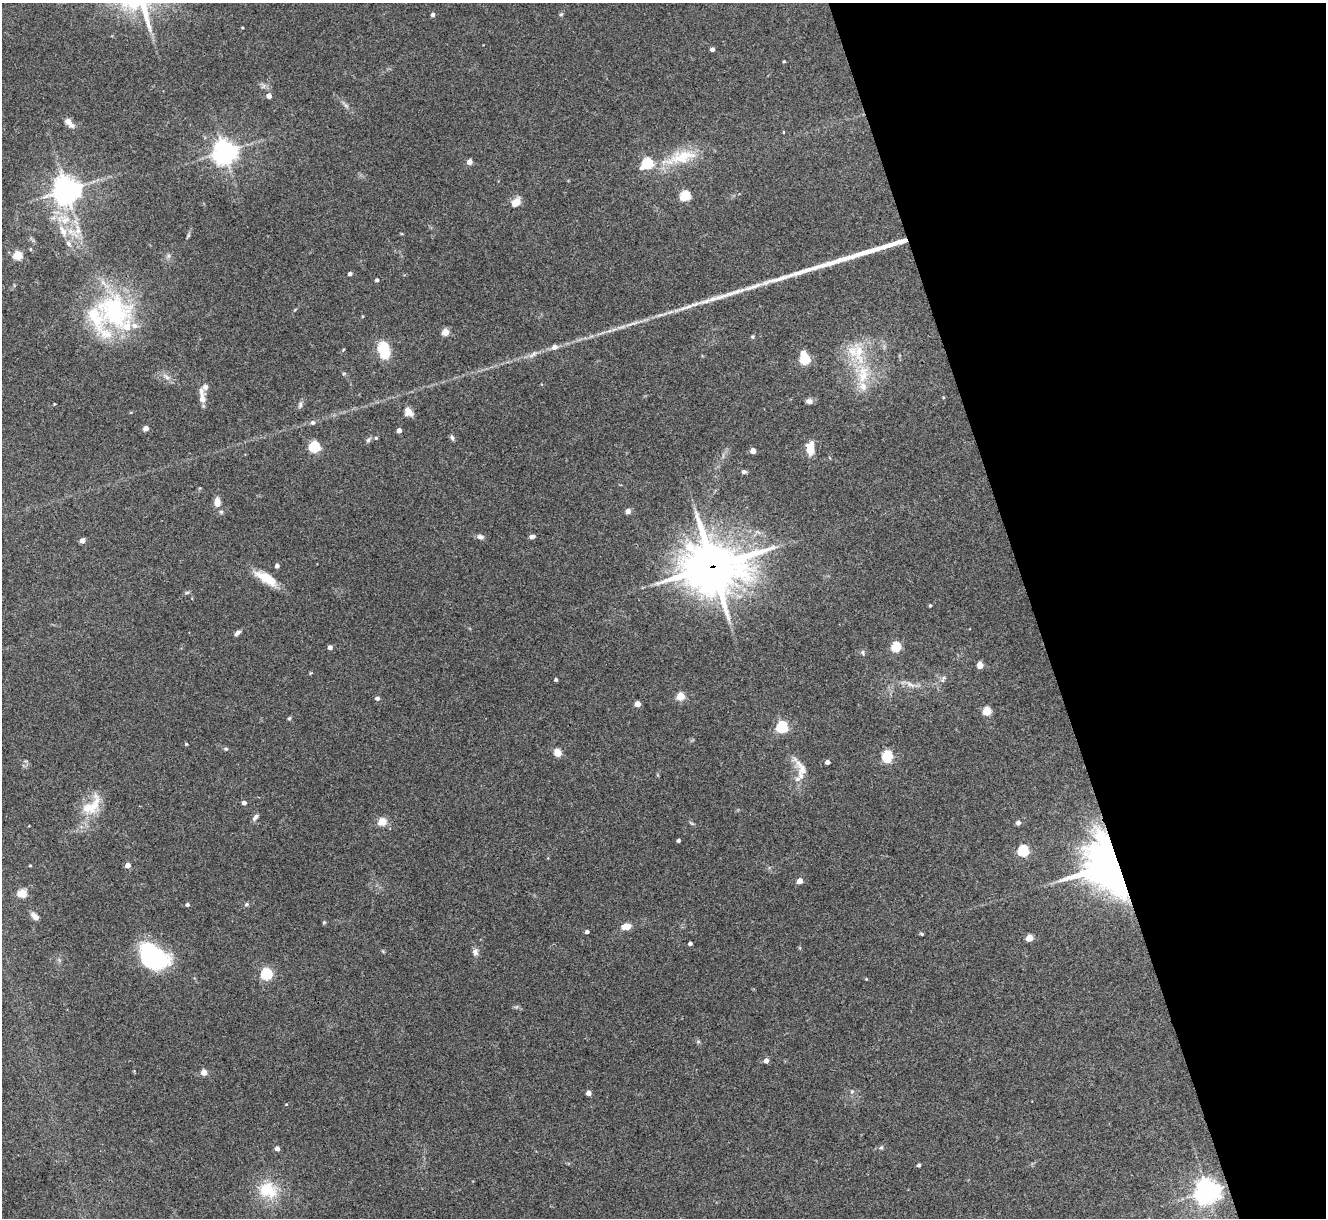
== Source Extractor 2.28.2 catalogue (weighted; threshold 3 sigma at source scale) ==
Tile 12 of 4 x 4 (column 4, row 3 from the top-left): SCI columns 3974-5297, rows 1489-2704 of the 5298 x 5285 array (HDU 1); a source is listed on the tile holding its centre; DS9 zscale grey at full resolution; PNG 1328 x 1220 px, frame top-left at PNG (2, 3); no overlay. Shown black and unused: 22% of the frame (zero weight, under 3 of 4 exposures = <1% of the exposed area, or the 3 px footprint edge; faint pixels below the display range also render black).
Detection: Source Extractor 2.28.2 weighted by HDU 2 'WHT'; one run over the whole footprint, this tile lists its part. Background 0.143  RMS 0.0071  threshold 0.0322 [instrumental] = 3 sigma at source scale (4.5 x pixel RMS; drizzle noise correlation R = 1.50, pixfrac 1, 0.05/0.05 arcsec/px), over >= 5 px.
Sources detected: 124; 1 inside a brighter object's white glare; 3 long thin detections or spike segments (spike, bleed or trail) — not listed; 9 inside a brighter listed object's ellipse — not listed separately; the other 111 listed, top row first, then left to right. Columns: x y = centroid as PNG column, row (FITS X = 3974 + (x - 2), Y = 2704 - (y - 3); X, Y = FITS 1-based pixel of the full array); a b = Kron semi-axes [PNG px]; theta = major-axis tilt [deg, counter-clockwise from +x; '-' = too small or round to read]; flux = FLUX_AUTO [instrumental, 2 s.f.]
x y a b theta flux
561 14 5 5 - 0.94
433 15 4 4 - 2.2
242 28 4 2 - 0.66
712 49 4 4 - 2.5
784 61 3 3 - 0.76
269 96 5 4 - 4.4
69 122 13 6 -50 5.7
783 132 4 2 - 0.49
225 152 8 8 - 540
682 157 50 17 16 29
469 162 4 4 - 5.6
647 163 6 5 - 63
66 190 10 9 - 610
685 196 5 5 - 48
516 202 13 9 49 6.3
78 230 17 8 -85 7.9
63 231 20 9 -61 11
30 249 4 4 - 0.8
18 255 5 5 - 36
350 274 4 3 - 2.6
377 280 4 4 - 1.5
114 311 50 42 -40 100
362 316 4 3 - 0.6
445 332 5 4 - 16
753 337 5 3 - 0.88
383 347 5 5 - 66
554 347 6 6 - 3.6
859 351 37 15 -79 26
803 353 5 5 - 5.4
805 359 5 5 - 54
167 377 11 5 -42 3.1
202 397 19 7 -84 6.8
809 401 8 6 -13 2.9
300 405 10 5 75 1.8
408 412 11 9 -51 5.1
313 422 5 5 - 2.1
146 428 4 4 - 6.2
399 430 4 4 - 4.2
376 438 4 4 - 0.85
452 438 7 5 -70 1.7
368 440 8 6 59 1.8
314 447 5 5 - 66
810 448 15 9 89 11
753 451 4 4 - 5.8
744 472 5 5 - 2
217 502 11 7 -87 5.9
628 511 5 5 - 3.3
532 536 7 5 9 1.9
480 537 8 6 -14 2.4
82 541 4 4 - 4.5
277 566 4 4 - 2.6
713 566 22 19 3 2600
266 578 28 10 -30 16
187 593 6 4 20 1
930 606 3 3 - 0.83
237 633 8 5 39 2.2
330 647 4 4 - 3
896 647 5 5 - 41
863 652 7 3 -81 1
980 665 5 4 - 7.7
310 673 5 3 - 0.68
556 679 3 3 - 1.3
943 679 12 4 72 1.6
910 684 14 5 -25 3.9
680 696 5 5 - 23
377 698 5 4 - 2.3
637 704 4 4 - 7.8
987 711 5 5 - 26
289 718 5 4 - 0.93
782 727 5 5 - 81
186 744 4 4 - 0.76
226 749 5 4 - 0.91
557 753 9 7 -61 5.9
887 756 8 5 88 59
827 762 4 4 - 3.1
802 770 37 11 -59 9.8
244 803 4 4 - 2.7
92 806 35 17 46 21
255 817 10 5 53 2.2
382 822 5 5 - 24
1018 823 5 4 - 2.8
678 840 3 3 - 1.6
1023 851 5 5 - 62
30 865 3 3 - 0.69
128 865 4 4 - 6.4
1106 866 50 39 -59 320
800 881 4 4 - 6.2
22 893 5 5 - 34
246 904 6 5 - 1.3
187 905 4 4 - 1.6
35 916 10 6 -43 4.4
324 922 5 4 - 0.85
626 926 11 7 8 6.7
587 932 4 3 - 2
921 934 5 4 - 0.9
1029 938 5 4 - 14
690 944 4 3 - 2
475 952 10 7 -90 3
154 957 31 20 -35 81
266 974 5 5 - 76
866 979 3 3 - 0.55
766 1061 4 4 - 4.1
204 1072 4 4 - 8.9
852 1092 6 4 2 1.1
589 1093 4 4 - 4.6
286 1104 4 3 - 0.52
881 1147 6 5 - 1.2
277 1149 5 4 - 3.3
919 1165 4 4 - 1.3
268 1190 25 21 -22 25
1207 1191 8 8 - 620
Overlapping masked pixels (flux is a lower limit): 2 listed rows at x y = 713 566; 1106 866